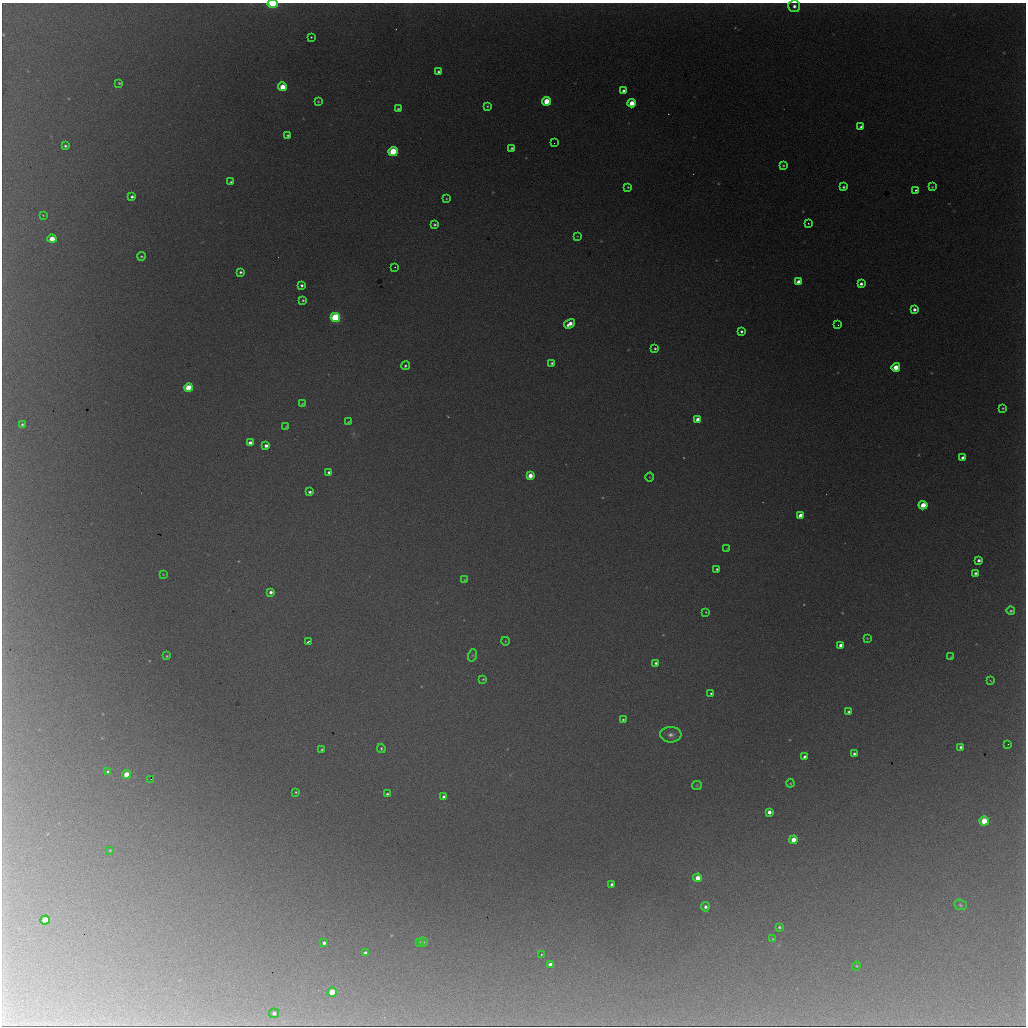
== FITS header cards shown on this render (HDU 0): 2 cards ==
NAXIS1  =                 1024 / length of data axis 1
NAXIS2  =                 1024 / length of data axis 2

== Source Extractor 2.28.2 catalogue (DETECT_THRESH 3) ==
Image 1024 x 1024 px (HDU 0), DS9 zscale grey, 1 PNG px = 1 image px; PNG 1028 x 1028 px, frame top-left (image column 1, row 1024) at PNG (2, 3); each listed source drawn as its Kron ellipse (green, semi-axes under 4 px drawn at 4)
Background 4210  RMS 48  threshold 145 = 3 sigma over >= 5 px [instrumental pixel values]
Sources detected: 120; all 120 listed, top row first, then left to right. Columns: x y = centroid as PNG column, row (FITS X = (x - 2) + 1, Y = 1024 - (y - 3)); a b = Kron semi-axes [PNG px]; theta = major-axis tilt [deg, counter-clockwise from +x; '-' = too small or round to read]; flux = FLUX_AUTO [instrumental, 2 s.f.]
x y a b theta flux
273 4 5 3 - 190000
794 6 6 6 - 14000
311 37 3 3 - 6300
438 72 3 3 - 6400
119 83 3 3 - 3400
282 87 4 4 - 65000
624 91 4 4 - 15000
318 101 2 2 - 2600
547 101 4 4 - 120000
632 103 4 4 - 55000
487 106 3 3 - 3700
398 109 3 3 - 4800
861 127 4 3 - 7700
288 135 3 3 - 4900
554 143 2 2 - 6700
65 146 4 3 - 6000
512 148 3 3 - 5300
393 152 4 4 - 250000
783 165 4 3 - 4200
231 182 3 3 - 5700
628 187 3 2 - 3500
844 187 3 3 - 6300
932 187 3 3 - 3000
915 190 3 3 - 4700
132 197 4 3 - 7600
446 199 3 2 - 2700
43 215 4 3 - 2600
808 223 2 2 - 2600
435 224 3 3 - 5400
577 236 3 2 - 2100
52 239 4 4 - 47000
141 256 4 3 - 4100
395 267 2 2 - 2600
240 272 3 3 - 6000
799 282 4 4 - 41000
861 284 4 3 - 10000
302 285 3 3 - 7100
303 300 3 3 - 4000
914 309 4 4 - 12000
335 317 4 4 - 390000
570 324 6 4 33 32000
838 325 3 2 - 3200
741 331 3 3 - 7100
655 349 4 4 - 5100
552 363 4 3 - 5500
405 366 4 4 - 6100
896 367 4 4 - 67000
189 388 4 4 - 130000
302 404 4 3 - 2700
1003 408 4 3 - 3400
698 419 4 4 - 33000
348 422 4 2 - 2500
22 424 3 3 - 5100
286 427 3 2 - 2400
250 443 4 4 - 24000
266 446 4 3 - 14000
963 458 4 3 - 14000
329 472 3 3 - 7500
530 475 4 4 - 41000
650 477 4 3 - 2200
310 492 3 3 - 8100
923 505 4 4 - 64000
801 516 4 4 - 43000
727 548 3 2 - 1900
979 560 4 4 - 10000
717 569 3 3 - 6100
975 573 4 3 - 7300
163 574 3 2 - 1900
464 580 4 2 - 2500
271 592 4 3 - 12000
1011 611 4 4 - 5200
706 612 3 3 - 3000
867 638 3 3 - 2700
505 641 4 3 - 2400
308 642 3 2 - 5100
841 645 4 4 - 21000
473 655 6 4 71 4200
167 656 3 3 - 3200
951 657 3 3 - 2800
656 663 4 4 - 8500
483 679 3 2 - 2600
990 681 3 2 - 2300
711 693 3 2 - 3600
849 712 3 3 - 7900
623 719 4 3 - 4100
671 735 10 8 -2 18000
1008 744 2 2 - 1900
961 747 3 3 - 7800
381 748 4 3 - 4500
322 750 3 3 - 4300
854 754 4 3 - 7400
805 757 4 3 - 11000
108 772 4 3 - 7600
126 774 4 4 - 56000
151 779 2 2 - 15
790 783 4 3 - 2900
697 785 5 4 - 3600
296 792 3 3 - 3800
387 794 3 3 - 4800
444 797 4 3 - 12000
769 812 4 4 - 19000
984 821 4 4 - 100000
793 840 4 4 - 51000
110 850 4 3 - 2500
698 878 4 4 - 36000
612 884 3 3 - 9900
960 905 6 5 - 5200
705 907 4 4 - 9900
45 920 5 4 - 75000
779 927 3 3 - 4800
773 939 3 3 - 2900
420 942 4 3 - 3400
423 942 5 4 - 3600
324 943 4 4 - 9200
365 953 4 4 - 14000
541 954 2 2 - 2100
550 965 4 4 - 19000
856 966 4 4 - 3000
332 992 4 4 - 90000
274 1013 5 4 - 9400
At the frame edge (FLAGS 8, measured only in part): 1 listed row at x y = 273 4